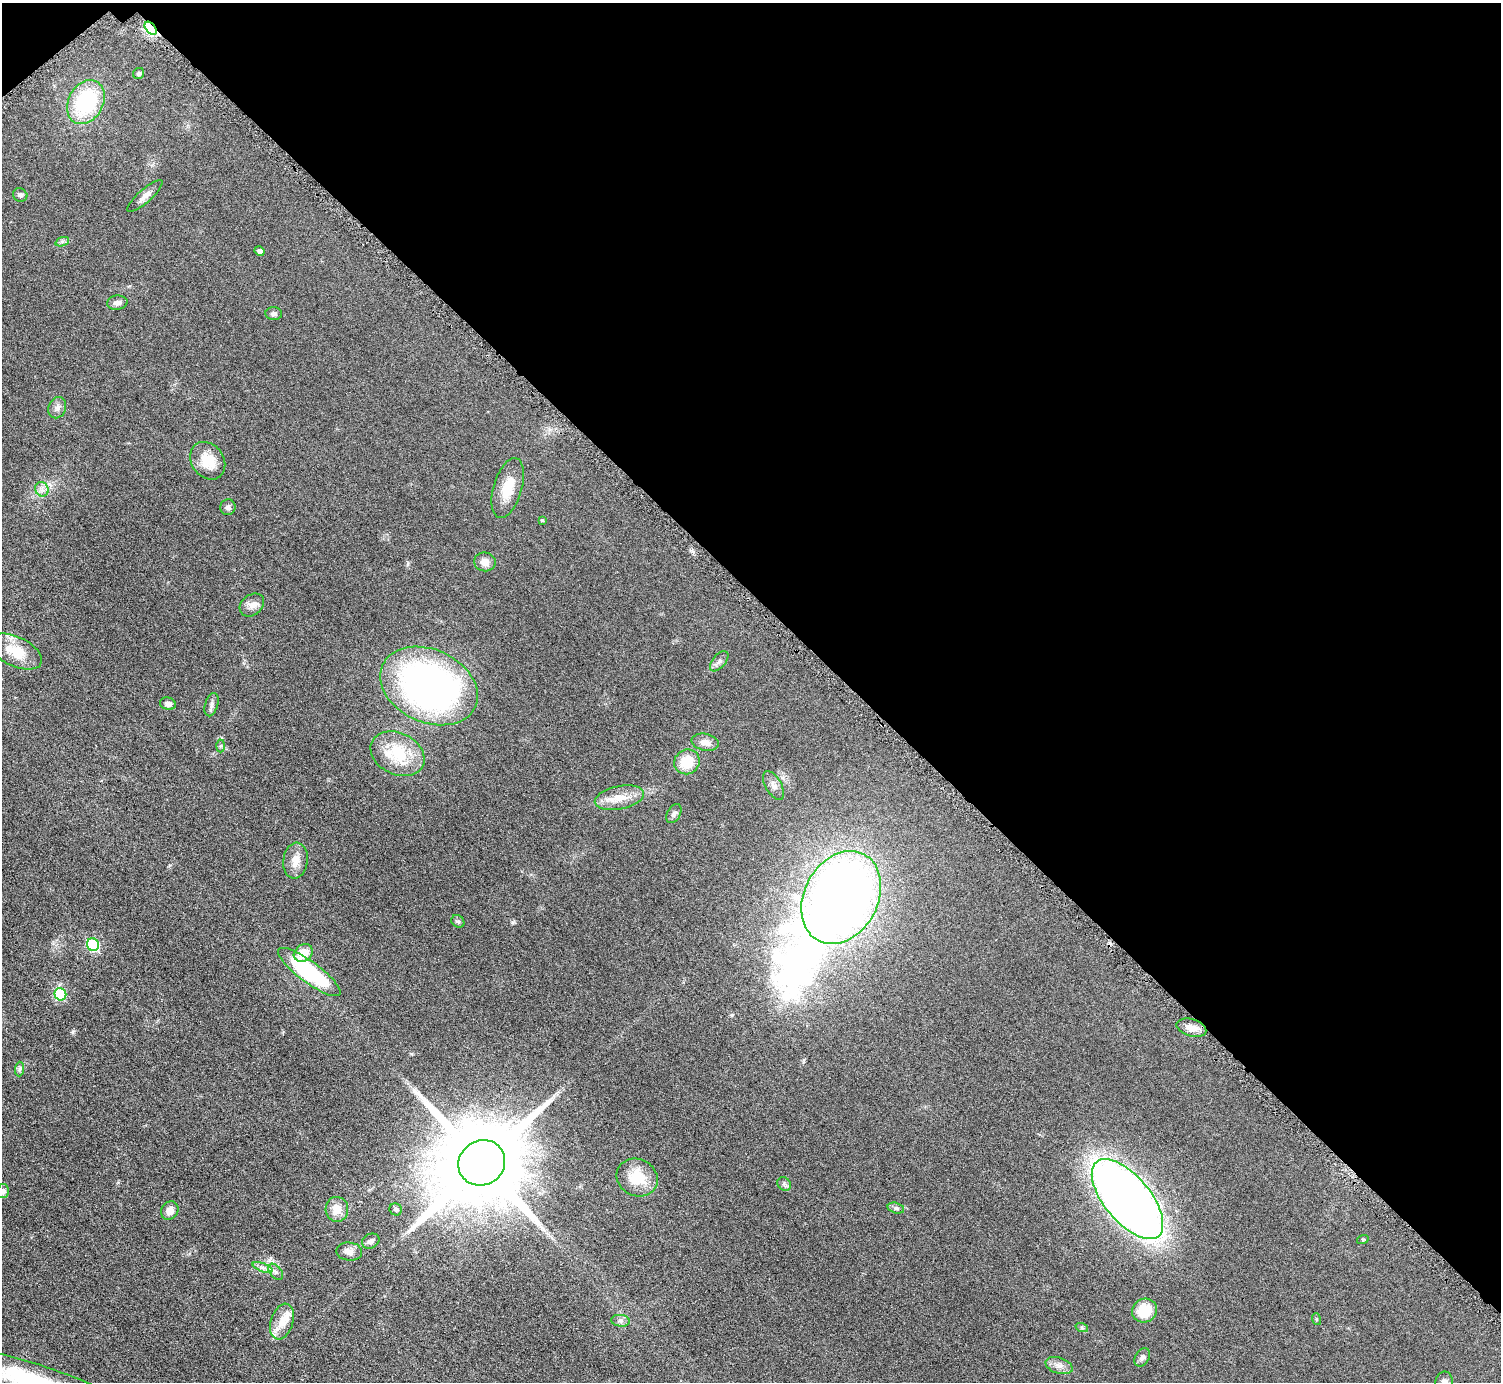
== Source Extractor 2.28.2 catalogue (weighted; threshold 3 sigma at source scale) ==
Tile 3 of 4 x 4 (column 3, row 1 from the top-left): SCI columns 3009-4507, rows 4317-5696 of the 6016 x 6014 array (HDU 1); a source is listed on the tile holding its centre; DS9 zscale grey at full resolution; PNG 1503 x 1384 px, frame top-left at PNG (2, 3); each listed source drawn as its Kron ellipse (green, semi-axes under 4 px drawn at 4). Shown black and unused: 44% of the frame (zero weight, under 4 of 8 exposures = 1% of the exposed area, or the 3 px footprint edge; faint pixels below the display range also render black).
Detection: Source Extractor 2.28.2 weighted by HDU 2 'WHT'; one run over the whole footprint, this tile lists its part. Background 0.0609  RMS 0.0081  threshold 0.0331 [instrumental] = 3 sigma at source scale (4.09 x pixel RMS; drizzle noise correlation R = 1.36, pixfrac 0.8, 0.05/0.05 arcsec/px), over >= 5 px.
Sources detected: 64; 1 inside a brighter object's white glare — neither listed nor drawn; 2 inside a brighter listed object's ellipse — not listed separately; the other 61 listed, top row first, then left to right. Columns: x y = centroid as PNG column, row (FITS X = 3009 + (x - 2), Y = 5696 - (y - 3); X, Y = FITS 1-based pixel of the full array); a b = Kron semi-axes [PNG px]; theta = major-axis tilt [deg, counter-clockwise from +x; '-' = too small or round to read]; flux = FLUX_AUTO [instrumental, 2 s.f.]
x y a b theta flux
151 28 7 4 -51 110
139 74 6 5 - 1.4
86 102 23 17 61 59
20 195 7 6 - 1.9
145 196 23 6 42 4.8
62 242 7 4 19 1.6
259 251 5 4 - 2.9
117 303 10 7 5 3.1
274 314 8 6 -5 2.4
57 408 11 8 67 3.3
208 461 20 16 -54 16
508 488 31 14 73 16
42 489 7 6 - 3
228 507 8 7 - 2.3
542 520 4 4 - 0.84
485 562 11 9 -6 5.4
252 605 13 10 38 5.3
16 651 28 14 -25 18
719 661 12 6 50 2.6
429 686 51 36 -24 270
168 704 8 6 -15 3.6
211 705 12 6 73 2.7
705 742 14 8 -10 4.8
221 746 6 4 88 1.1
398 754 28 20 -26 33
687 762 13 12 - 17
773 785 16 8 -61 4
619 798 25 11 11 12
674 814 10 6 59 2.5
295 861 18 12 83 8.1
841 898 49 37 62 740
458 921 7 5 -39 1.5
93 945 6 6 - 68
303 953 10 8 37 13
309 972 38 10 -36 74
60 994 6 6 - 50
1191 1028 15 8 -17 6.6
19 1069 7 4 88 1.5
482 1163 24 22 35 14000
637 1177 21 18 -27 21
784 1184 7 6 - 1.5
3 1191 7 6 - 2.7
1127 1199 48 23 -50 780
896 1208 8 5 -14 2
337 1209 12 11 - 8.9
396 1209 6 6 - 1.7
170 1211 9 8 - 6.4
1363 1239 6 4 18 0.84
371 1241 9 7 25 2.7
349 1252 13 9 -4 5
263 1267 10 3 -21 2.1
276 1272 9 6 -52 2.3
1145 1311 12 11 - 19
1316 1319 6 4 -72 0.82
621 1321 9 6 -7 2.3
282 1322 18 11 72 10
1082 1328 6 4 -19 0.96
1142 1357 10 7 59 2.4
1059 1366 14 8 -18 4.5
34 1381 95 18 -18 93
1444 1382 11 8 80 3.4
Overlapping masked pixels (flux is a lower limit): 1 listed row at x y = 151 28
Isophote crosses this tile's border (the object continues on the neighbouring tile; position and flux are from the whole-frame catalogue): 3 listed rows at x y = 3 1191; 34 1381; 1444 1382
Unlisted compact peaks at least as high as the median listed source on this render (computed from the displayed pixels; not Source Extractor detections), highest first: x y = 73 1032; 513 922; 692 551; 411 1054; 170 865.